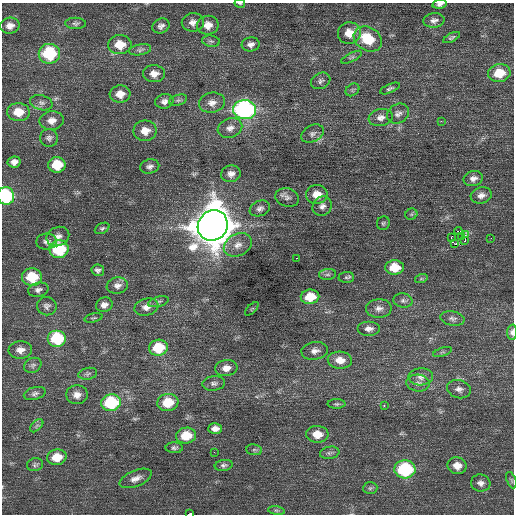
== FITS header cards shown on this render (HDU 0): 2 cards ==
NAXIS1  =                  512 / Axis length
NAXIS2  =                  512 / Axis length

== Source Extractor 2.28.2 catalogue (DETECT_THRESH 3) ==
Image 512 x 512 px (HDU 0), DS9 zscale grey, 1 PNG px = 1 image px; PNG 516 x 516 px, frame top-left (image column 1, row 512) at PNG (2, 3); each listed source drawn as its Kron ellipse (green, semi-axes under 4 px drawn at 4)
Background 0.247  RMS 0.7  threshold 2.11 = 3 sigma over >= 5 px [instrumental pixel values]
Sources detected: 122; all 122 listed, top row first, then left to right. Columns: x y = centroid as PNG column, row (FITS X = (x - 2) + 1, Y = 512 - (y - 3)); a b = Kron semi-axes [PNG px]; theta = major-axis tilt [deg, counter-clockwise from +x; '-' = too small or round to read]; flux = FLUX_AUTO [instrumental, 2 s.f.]
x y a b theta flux
240 3 5 3 - 44
440 4 7 4 10 130
434 20 11 7 5 220
193 22 11 9 9 280
76 23 10 5 -1 120
208 25 11 9 9 420
10 26 9 8 - 300
161 26 9 7 24 190
349 33 11 10 - 650
452 37 9 4 27 91
368 39 15 11 -30 1600
211 41 9 5 -8 120
251 44 9 7 8 210
120 45 12 9 2 820
140 50 11 5 10 150
49 54 11 10 - 2700
351 57 11 4 27 120
499 73 11 9 9 1200
154 74 11 8 -1 380
321 81 10 7 28 160
390 89 11 4 24 110
352 90 7 5 36 95
120 94 10 8 5 480
178 100 9 5 20 100
164 101 9 7 11 220
41 103 11 7 -14 190
212 103 13 10 12 370
245 110 11 9 -1 11000
18 112 11 9 -1 780
398 114 11 9 32 240
381 117 12 8 11 300
52 121 12 9 7 370
441 121 2 2 - 290
230 128 12 9 21 310
145 131 12 10 0 540
313 134 12 8 28 210
49 138 9 9 - 170
14 162 6 5 - 220
57 165 8 8 - 1100
150 166 10 7 14 180
231 174 10 8 13 260
473 178 10 7 13 240
317 195 11 9 6 590
481 195 11 8 16 280
6 196 9 8 - 4600
287 197 12 9 -16 230
322 206 10 9 - 240
260 208 10 7 23 200
411 214 6 5 - 81
383 223 7 6 - 86
213 225 16 14 48 140000
102 228 8 5 28 88
458 231 4 2 - 430
465 235 3 3 - 490
58 236 11 9 23 300
461 236 3 2 - 41
451 238 3 2 - 1100
491 238 2 2 - 30
465 240 3 3 - 110
47 242 10 8 6 200
455 244 3 2 - 120
238 245 14 11 27 460
59 249 9 9 - 2700
296 258 2 2 - 360
394 267 9 7 2 1100
98 270 6 5 - 140
328 274 8 5 5 120
32 277 10 9 - 1700
346 277 7 5 4 96
421 279 6 4 19 67
117 286 11 8 11 260
38 290 10 7 13 180
310 297 9 7 8 1100
403 301 9 7 -11 160
158 302 10 5 15 130
104 305 8 7 - 250
47 306 10 9 - 180
146 307 12 8 15 330
379 308 13 9 2 300
252 309 8 3 45 52
93 318 9 4 12 69
452 318 12 7 -11 180
369 329 11 7 0 250
512 332 7 5 88 200
57 339 9 8 - 2900
158 348 9 8 - 1700
20 350 12 8 3 350
315 351 13 9 8 280
442 352 10 4 18 92
340 360 12 8 -4 540
33 365 9 7 27 140
226 368 11 8 7 390
88 374 9 6 12 130
421 377 12 8 2 280
214 383 11 7 6 180
418 383 12 8 -5 230
459 389 12 9 -15 240
35 393 11 6 15 150
77 395 11 9 4 350
168 402 10 8 9 1300
111 403 10 8 11 3300
337 404 9 4 0 100
384 405 3 2 - 280
37 426 8 4 45 100
215 429 7 5 2 250
317 434 11 8 -3 630
186 436 10 8 8 1100
174 448 9 5 0 120
254 450 8 5 -7 110
214 452 2 2 - 27
330 453 10 6 10 130
57 457 10 7 13 840
35 465 8 6 13 110
224 465 9 5 9 140
457 466 9 8 - 410
405 469 10 9 - 3800
136 478 17 8 22 340
511 480 8 4 -67 79
481 483 10 8 -9 220
370 488 7 6 - 93
276 511 8 4 -9 89
190 514 3 2 - 4300
At the frame edge (FLAGS 8, measured only in part): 5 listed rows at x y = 240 3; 440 4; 6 196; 512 332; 190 514